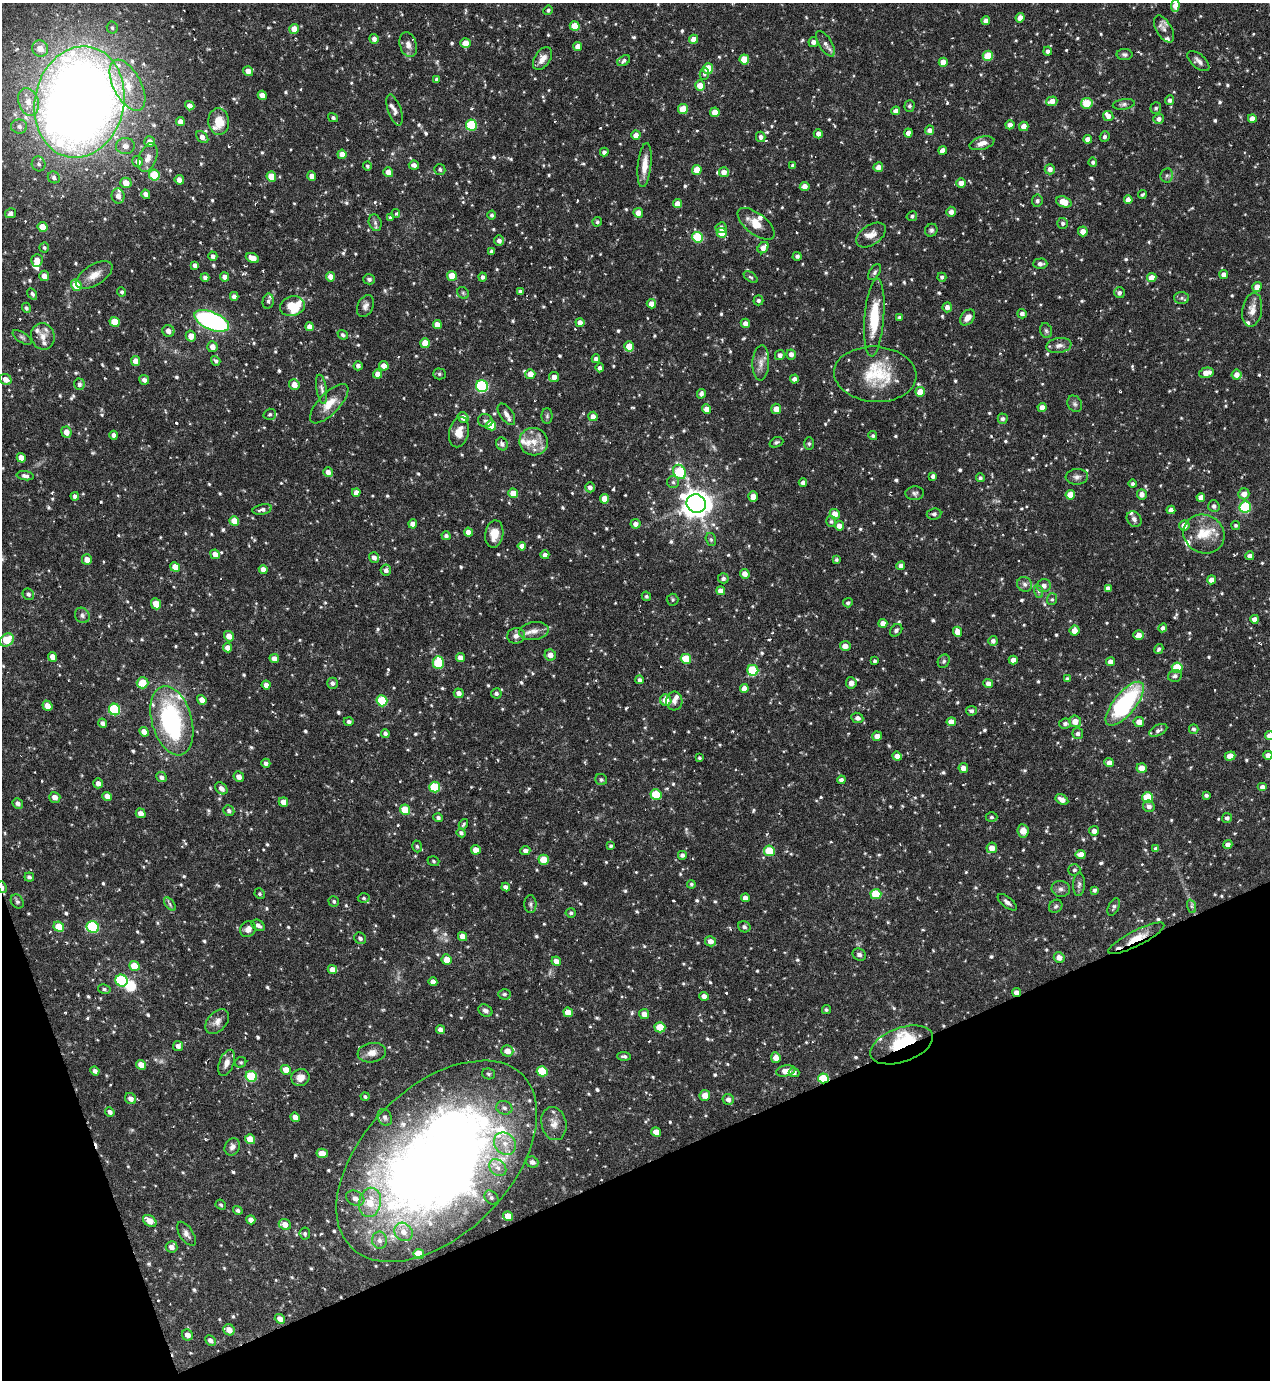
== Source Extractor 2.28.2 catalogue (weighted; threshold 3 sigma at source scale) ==
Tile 14 of 4 x 4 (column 2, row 4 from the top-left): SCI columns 1418-2685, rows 1-1378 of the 5499 x 5511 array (HDU 1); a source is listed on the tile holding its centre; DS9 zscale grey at full resolution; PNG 1272 x 1382 px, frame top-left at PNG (2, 3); each listed source drawn as its Kron ellipse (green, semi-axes under 4 px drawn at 4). Shown black and unused: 18% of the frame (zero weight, under 3 of 6 exposures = <1% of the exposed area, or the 3 px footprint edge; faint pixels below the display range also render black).
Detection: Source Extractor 2.28.2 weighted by HDU 2 'WHT'; one run over the whole footprint, this tile lists its part. Background 0.0695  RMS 0.0041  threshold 0.0168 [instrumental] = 3 sigma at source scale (4.09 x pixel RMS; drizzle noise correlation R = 1.36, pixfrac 0.8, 0.05/0.05 arcsec/px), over >= 5 px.
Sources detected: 926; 2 too faint to see at this stretch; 4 inside a brighter object's white glare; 5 cosmic-ray / hot-pixel residue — neither listed nor drawn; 24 inside a brighter listed object's ellipse — not listed separately; of the other 891, all 500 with FLUX_AUTO >= 0.687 (the completeness limit of this list) listed and drawn (391 fainter detections not listed), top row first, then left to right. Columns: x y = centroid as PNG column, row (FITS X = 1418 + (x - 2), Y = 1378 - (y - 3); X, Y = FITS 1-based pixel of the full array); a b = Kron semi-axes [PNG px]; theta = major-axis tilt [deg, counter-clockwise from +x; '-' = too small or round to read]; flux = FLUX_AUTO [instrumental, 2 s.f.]
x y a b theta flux
1175 6 6 4 85 3.3
548 10 5 4 - 0.77
1020 18 4 4 - 3.4
986 21 4 4 - 2.5
575 26 5 5 - 6.2
112 28 6 5 - 0.89
294 29 5 5 - 3.2
1164 29 15 7 -59 2.3
374 39 5 4 - 1.6
693 39 4 4 - 3.2
813 42 5 5 - 1.4
465 43 5 5 - 3.6
825 44 14 6 -57 1.9
408 45 13 8 -74 2.5
578 46 4 4 - 2.4
40 48 8 8 - 3.9
1048 51 4 4 - 1.3
1125 54 8 5 -2 1.1
988 56 5 5 - 11
542 59 13 8 57 3
744 59 5 4 - 7.6
624 61 7 4 35 0.93
1198 61 13 7 -41 1.8
943 62 4 4 - 4.2
708 69 5 5 - 11
248 71 5 5 - 3
704 74 6 4 79 0.89
437 79 4 3 - 1.1
127 85 28 14 -62 12
700 85 5 5 - 4.5
262 95 5 4 - 2.4
1170 100 5 4 - 1.2
1052 101 5 4 - 3.1
28 102 14 10 -72 5.4
79 102 56 44 78 640
1087 103 6 5 - 11
1124 104 11 5 9 1.1
190 106 5 4 - 2.5
909 106 6 5 - 0.91
1156 108 6 5 - 0.8
683 109 5 5 - 9.2
394 110 16 6 -70 1.7
896 111 4 4 - 2.3
715 112 5 4 - 3.6
1108 116 5 5 - 2.1
333 118 5 4 - 0.83
1252 118 4 4 - 2.7
1159 119 5 5 - 1.7
219 121 13 10 -86 6.1
180 122 4 4 - 2.6
471 125 5 5 - 22
1010 125 4 4 - 2.3
19 126 8 7 - 1.5
1024 126 5 4 - 3.1
929 130 5 4 - 1.6
908 133 4 4 - 2.6
818 134 4 4 - 2
636 135 4 4 - 2.6
202 137 7 5 -45 2
761 137 5 5 - 1.4
1105 137 5 5 - 1.1
1088 139 4 4 - 2.4
150 142 5 5 - 2.6
982 143 13 6 15 2.7
125 146 9 8 - 2.3
943 150 4 4 - 2.7
604 152 4 4 - 1.2
342 154 4 4 - 2.9
148 158 15 8 69 3
138 161 5 5 - 2.4
1093 162 4 4 - 0.92
39 164 7 7 - 1.2
414 165 5 4 - 1.5
645 165 22 6 84 4.7
793 165 3 3 - 0.84
367 166 4 4 - 0.72
878 167 5 5 - 2.3
1050 169 5 5 - 2.2
440 170 5 5 - 0.87
697 170 5 4 - 5.7
388 172 5 5 - 2.9
724 172 5 5 - 2.7
154 175 5 5 - 13
1167 175 7 6 - 0.99
312 176 5 4 - 2.3
54 177 6 5 - 1.2
271 177 5 5 - 6.5
179 180 5 4 - 2.7
126 183 5 5 - 4.3
961 183 5 4 - 3.3
805 186 5 4 - 2.7
146 194 5 4 - 1.9
1142 195 4 3 - 0.69
118 196 7 6 - 2.6
1128 200 4 4 - 2.7
1037 201 6 5 - 0.84
1064 202 8 5 -19 5.7
677 204 4 4 - 3.1
951 212 5 5 - 1.9
11 213 5 5 - 1.3
396 213 4 3 - 0.99
638 213 5 4 - 3
492 215 4 4 - 0.83
912 216 5 4 - 0.83
390 218 4 4 - 0.73
597 222 5 4 - 0.8
375 223 8 6 -71 1.1
1063 223 5 5 - 0.95
756 224 22 10 -38 5.7
42 227 5 5 - 5.3
721 228 5 5 - 1.5
931 230 7 6 - 0.98
1083 231 5 5 - 2.7
722 233 5 5 - 6.6
871 235 16 10 34 3.1
697 237 5 5 - 20
499 241 5 5 - 1.7
44 248 5 5 - 0.77
763 248 6 5 - 2.7
492 251 4 3 - 1
213 256 5 4 - 1.3
797 256 4 4 - 0.88
252 258 7 4 -23 3.8
37 260 6 5 - 3.2
1040 264 7 5 1 1.3
195 265 4 4 - 1.4
875 272 9 5 59 0.83
1224 274 4 4 - 2.3
94 275 20 10 32 4.7
44 276 5 5 - 2.8
452 276 5 5 - 6.7
205 277 4 4 - 1.4
224 277 4 4 - 1.7
331 277 5 4 - 2.9
483 277 4 4 - 1.1
751 277 8 4 -36 0.7
942 277 4 4 - 0.76
1152 278 5 4 - 4.1
369 279 6 5 - 0.82
76 285 6 5 - 7.7
1257 287 5 4 - 3.7
520 291 4 4 - 0.78
122 292 4 4 - 0.73
463 293 6 5 - 0.71
1119 293 5 5 - 1.3
32 294 6 4 -58 0.91
234 296 4 4 - 1.6
1182 298 7 6 - 1
758 300 5 5 - 1.1
268 301 7 5 79 1.2
651 304 4 4 - 2.7
292 306 12 10 14 15
365 306 11 7 64 1.7
947 307 5 4 - 1.8
26 308 5 4 - 0.8
1252 310 17 10 80 3.6
1022 314 5 4 - 1.4
899 317 4 4 - 0.79
968 317 9 6 51 2.7
874 318 39 9 85 15
212 321 18 9 -23 65
115 322 5 5 - 9.6
580 322 4 4 - 2.3
745 323 4 4 - 2
437 324 4 4 - 3.2
310 327 4 4 - 2.6
168 331 6 5 - 2.6
1046 331 7 5 -72 0.84
343 335 5 4 - 0.91
43 336 13 11 -77 3.4
191 336 5 5 - 2.9
22 337 11 5 -34 0.95
425 343 5 5 - 6.1
1059 345 13 7 9 2.1
629 346 5 4 - 5.8
212 347 5 5 - 2.6
791 354 5 4 - 2
780 355 5 5 - 1.4
596 359 4 4 - 1.3
136 361 5 4 - 3
216 361 5 4 - 0.86
761 363 17 8 87 3
358 366 4 4 - 1.4
384 366 5 4 - 2.8
600 368 4 4 - 1.4
1206 373 7 5 13 3.3
378 374 4 4 - 2.5
439 374 6 5 - 0.75
530 374 5 5 - 3.8
875 374 41 27 -4 20
1237 375 5 5 - 3
554 377 5 5 - 2.3
6 379 6 5 - 2.6
794 379 4 4 - 1.7
144 380 5 5 - 1.5
79 384 6 5 - 1.2
294 385 5 5 - 3
482 386 6 6 - 46
322 389 15 5 -80 1.6
920 392 5 5 - 5.2
701 394 4 4 - 1.3
329 404 25 10 46 5.7
1075 404 8 7 - 1.1
1042 407 4 4 - 2.6
706 409 5 4 - 2.6
776 409 5 5 - 3
270 414 6 5 - 0.73
506 414 12 6 -55 2.1
547 416 8 5 90 0.79
593 416 5 4 - 2.2
463 417 5 5 - 2.9
1003 419 5 5 - 1.1
485 421 7 6 - 0.95
491 425 5 5 - 9.6
66 432 6 5 - 3
459 432 15 10 76 4.4
114 435 4 4 - 1.8
873 436 4 4 - 0.81
534 442 14 13 - 5.6
776 442 7 5 21 0.76
502 444 6 5 - 1.5
809 444 6 5 - 0.77
21 458 5 4 - 3.2
328 472 5 4 - 2.3
679 472 7 6 - 21
25 476 8 4 -9 1.3
933 476 4 4 - 1.3
1077 477 11 7 4 1.6
980 478 4 4 - 0.85
673 482 6 6 - 0.87
803 483 4 4 - 1.6
1133 484 4 4 - 0.93
590 487 5 5 - 1.5
356 492 4 4 - 2.4
513 493 5 4 - 5.9
915 493 9 7 3 1.1
1142 494 5 5 - 2.2
1244 494 5 5 - 2.7
1070 495 5 5 - 6.1
75 496 4 4 - 1.2
753 497 5 5 - 2.8
1201 497 4 4 - 2.3
605 499 5 4 - 5.1
696 504 10 9 - 440
1214 506 6 5 - 1.2
1245 507 6 5 - 27
262 510 10 5 12 1.4
1171 510 4 4 - 2.4
835 514 5 5 - 3.6
934 514 7 5 8 1.1
1134 519 8 7 - 1.4
234 521 5 4 - 5.7
831 522 5 5 - 0.79
413 524 4 4 - 2.7
635 524 5 5 - 2
1184 525 5 5 - 3.3
1236 525 4 4 - 0.81
839 526 5 4 - 2.3
468 532 4 4 - 2.6
494 534 13 9 80 5
1204 534 21 19 -27 9
446 536 4 4 - 1.2
711 540 7 5 -74 0.71
522 546 4 4 - 2.3
215 554 5 4 - 2.9
545 555 4 4 - 1.7
1250 556 4 4 - 2.3
374 557 5 5 - 1.9
87 559 5 5 - 3.1
836 560 4 4 - 0.72
901 566 4 4 - 1.9
175 567 5 4 - 4.8
263 569 4 4 - 2.3
386 570 5 5 - 1.4
745 574 5 4 - 2.7
723 578 5 5 - 1.1
1212 580 4 4 - 3
1025 584 8 7 - 1.5
1044 586 7 6 - 2
1108 588 4 4 - 1.7
721 591 4 4 - 2.8
1038 591 7 4 -71 0.75
28 594 6 5 - 1
646 596 5 4 - 0.76
1052 599 6 5 - 0.79
673 600 6 6 - 0.75
848 603 5 4 - 0.88
156 604 5 4 - 6.3
82 615 8 7 - 1.3
1255 619 4 4 - 2
883 623 4 4 - 2.7
1163 628 4 4 - 1.2
896 630 7 5 47 1
534 631 15 9 8 3.1
1074 631 5 5 - 3.3
957 632 5 4 - 3.1
1139 635 5 4 - 3.1
229 636 5 5 - 3.1
516 636 9 7 11 1.9
7 640 7 6 - 10
993 641 5 4 - 1.4
845 646 5 5 - 2.5
228 648 5 4 - 2.6
1159 649 5 3 - 0.85
550 655 6 5 - 2.9
52 657 5 4 - 2.7
460 658 4 4 - 2.3
274 659 5 4 - 2.5
686 659 5 5 - 11
1013 660 4 4 - 2.8
875 661 4 3 - 0.78
944 661 7 5 62 0.85
1110 662 4 4 - 2.4
438 663 6 5 - 18
1177 668 5 5 - 14
753 670 5 5 - 21
1175 676 7 6 - 1.4
1067 679 4 4 - 1.2
640 680 4 4 - 1.1
143 683 6 5 - 7.6
332 683 5 5 - 1.2
851 683 5 5 - 2.5
988 683 5 4 - 2.1
266 685 4 4 - 1.8
744 689 4 4 - 2.8
459 693 5 4 - 2
496 693 5 5 - 1.1
202 700 5 4 - 2.7
666 700 6 5 - 4.3
382 701 5 5 - 19
674 701 9 8 - 1.8
1125 704 27 11 50 48
47 706 5 4 - 2.7
115 709 6 5 - 25
971 711 5 5 - 1.1
857 718 6 5 - 1.4
172 721 35 20 -74 53
1075 721 6 6 - 3.8
349 722 5 4 - 1
951 722 5 4 - 3.5
1139 722 5 5 - 3.3
103 723 5 4 - 1.3
1065 724 6 5 - 1.1
1194 729 5 4 - 0.95
1158 730 10 5 26 1.3
144 732 5 4 - 3.1
385 734 4 4 - 1.1
1078 734 5 5 - 1.2
877 736 5 4 - 2.9
1269 736 4 4 - 2.4
1268 755 4 4 - 2.2
897 756 5 4 - 2.9
1230 756 5 4 - 3.7
699 758 4 4 - 0.69
266 763 5 4 - 1.3
1109 763 5 4 - 2.5
963 768 5 4 - 2.9
1142 768 5 4 - 3.8
161 777 5 4 - 1.4
239 777 5 5 - 2.4
601 780 6 5 - 0.87
841 780 4 4 - 1.2
98 783 5 4 - 2
435 787 5 5 - 17
1263 787 5 4 - 1.8
221 788 7 5 -44 2
656 794 5 5 - 16
1206 795 4 3 - 0.83
107 796 5 4 - 2.6
55 797 6 5 - 2.6
1148 798 5 5 - 13
1062 800 7 4 -29 2.9
283 802 5 4 - 2.8
18 803 5 4 - 1.5
1149 806 6 5 - 1.8
405 810 5 5 - 8.6
229 811 6 5 - 1.2
141 813 5 4 - 2.4
992 817 6 4 -1 0.8
438 818 4 4 - 1
1227 818 5 5 - 1.1
463 824 6 3 58 0.69
1023 831 7 5 -82 3.1
1094 831 5 4 - 2.1
461 833 5 4 - 0.91
1228 845 4 4 - 1.7
417 846 6 4 -72 0.69
611 846 3 3 - 0.69
992 848 5 5 - 3.3
1156 849 4 4 - 1.3
476 850 5 4 - 3.7
525 851 5 4 - 1.7
769 851 5 5 - 13
682 855 4 4 - 1.1
1081 855 5 4 - 4
544 860 5 5 - 8.2
433 861 6 4 -19 0.73
1074 870 6 5 - 0.93
29 877 5 4 - 1
691 884 4 4 - 0.71
1079 884 11 6 88 1.2
2 887 6 3 -66 2.2
506 887 4 4 - 1.6
1061 889 9 8 - 1.5
1095 890 4 4 - 0.98
260 894 5 5 - 0.73
876 894 5 5 - 12
364 898 6 4 -2 0.75
745 898 4 4 - 1.8
17 901 7 6 - 0.88
334 901 5 5 - 0.81
1007 902 11 5 -38 1.5
170 904 8 4 -54 0.78
530 904 9 6 90 0.96
1056 906 7 6 - 0.9
1191 906 7 4 -71 0.83
1114 907 9 5 64 0.95
571 913 5 4 - 0.74
258 925 7 5 -29 1.6
59 927 5 5 - 7.4
93 927 6 5 - 34
744 927 6 5 - 1.2
248 929 8 7 - 2.2
462 936 5 4 - 3.4
360 938 6 5 - 1.4
1136 938 31 7 27 9.3
711 941 5 5 - 2.6
859 955 7 6 - 1.3
1059 957 5 5 - 2.5
447 960 5 5 - 4.1
556 961 5 4 - 2.6
134 966 5 4 - 7
332 970 5 4 - 2.8
121 981 6 5 - 30
433 982 4 4 - 2.3
104 989 6 4 -10 0.92
1016 992 4 4 - 2.1
504 994 6 5 - 0.81
704 996 4 4 - 2.3
826 1010 4 4 - 0.74
485 1011 7 5 -28 1.3
568 1012 5 4 - 4.1
644 1014 5 5 - 2.6
217 1022 14 9 48 2.6
660 1027 5 5 - 9.3
440 1029 5 4 - 1.9
902 1045 33 17 20 18
178 1046 5 5 - 1.5
507 1051 6 5 - 3.6
372 1053 14 9 8 3.1
624 1056 7 4 -3 0.91
776 1058 5 5 - 2.6
241 1062 6 5 - 0.69
226 1063 14 7 69 2.6
141 1065 5 4 - 3.8
286 1070 5 4 - 3.8
95 1071 4 4 - 1.4
542 1071 5 5 - 12
786 1071 10 5 11 3.8
794 1072 5 4 - 1.2
488 1074 6 5 - 0.82
251 1076 6 5 - 21
300 1078 9 8 - 3
823 1078 5 5 - 15
705 1095 5 5 - 3.3
365 1097 4 4 - 0.73
131 1099 6 5 - 2
728 1099 5 5 - 1.6
504 1108 8 6 -19 1.5
110 1112 5 4 - 1.4
295 1117 5 4 - 2.9
385 1117 9 6 -60 1.4
554 1124 17 12 -76 4
656 1132 5 4 - 3.8
250 1139 5 5 - 6.4
505 1144 12 10 -48 4.6
232 1147 9 7 59 1.6
322 1153 6 4 -12 4.5
437 1161 122 73 45 500
532 1162 6 5 - 1.6
498 1168 9 7 -43 2.6
355 1198 9 7 -27 2.3
491 1198 8 6 -47 1.2
370 1202 15 11 79 7.9
221 1205 5 4 - 0.7
238 1210 5 4 - 0.97
508 1216 5 4 - 5.3
251 1220 5 4 - 2.4
150 1221 7 5 -36 4.4
285 1224 6 5 - 3.2
403 1232 10 8 -44 3.4
186 1234 14 6 -56 1.8
305 1234 6 5 - 0.71
379 1240 9 7 -83 1.9
172 1247 6 5 - 2.2
419 1254 5 5 - 9.3
280 1319 5 4 - 2.8
229 1330 6 5 - 2.8
187 1335 6 5 - 2.7
210 1340 6 4 -46 1.6
Overlapping masked pixels (flux is a lower limit): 6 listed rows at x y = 2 887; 1136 938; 1016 992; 902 1045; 823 1078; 437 1161
Isophote crosses this tile's border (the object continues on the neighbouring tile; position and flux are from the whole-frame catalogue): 4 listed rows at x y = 79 102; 1269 736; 1268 755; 2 887